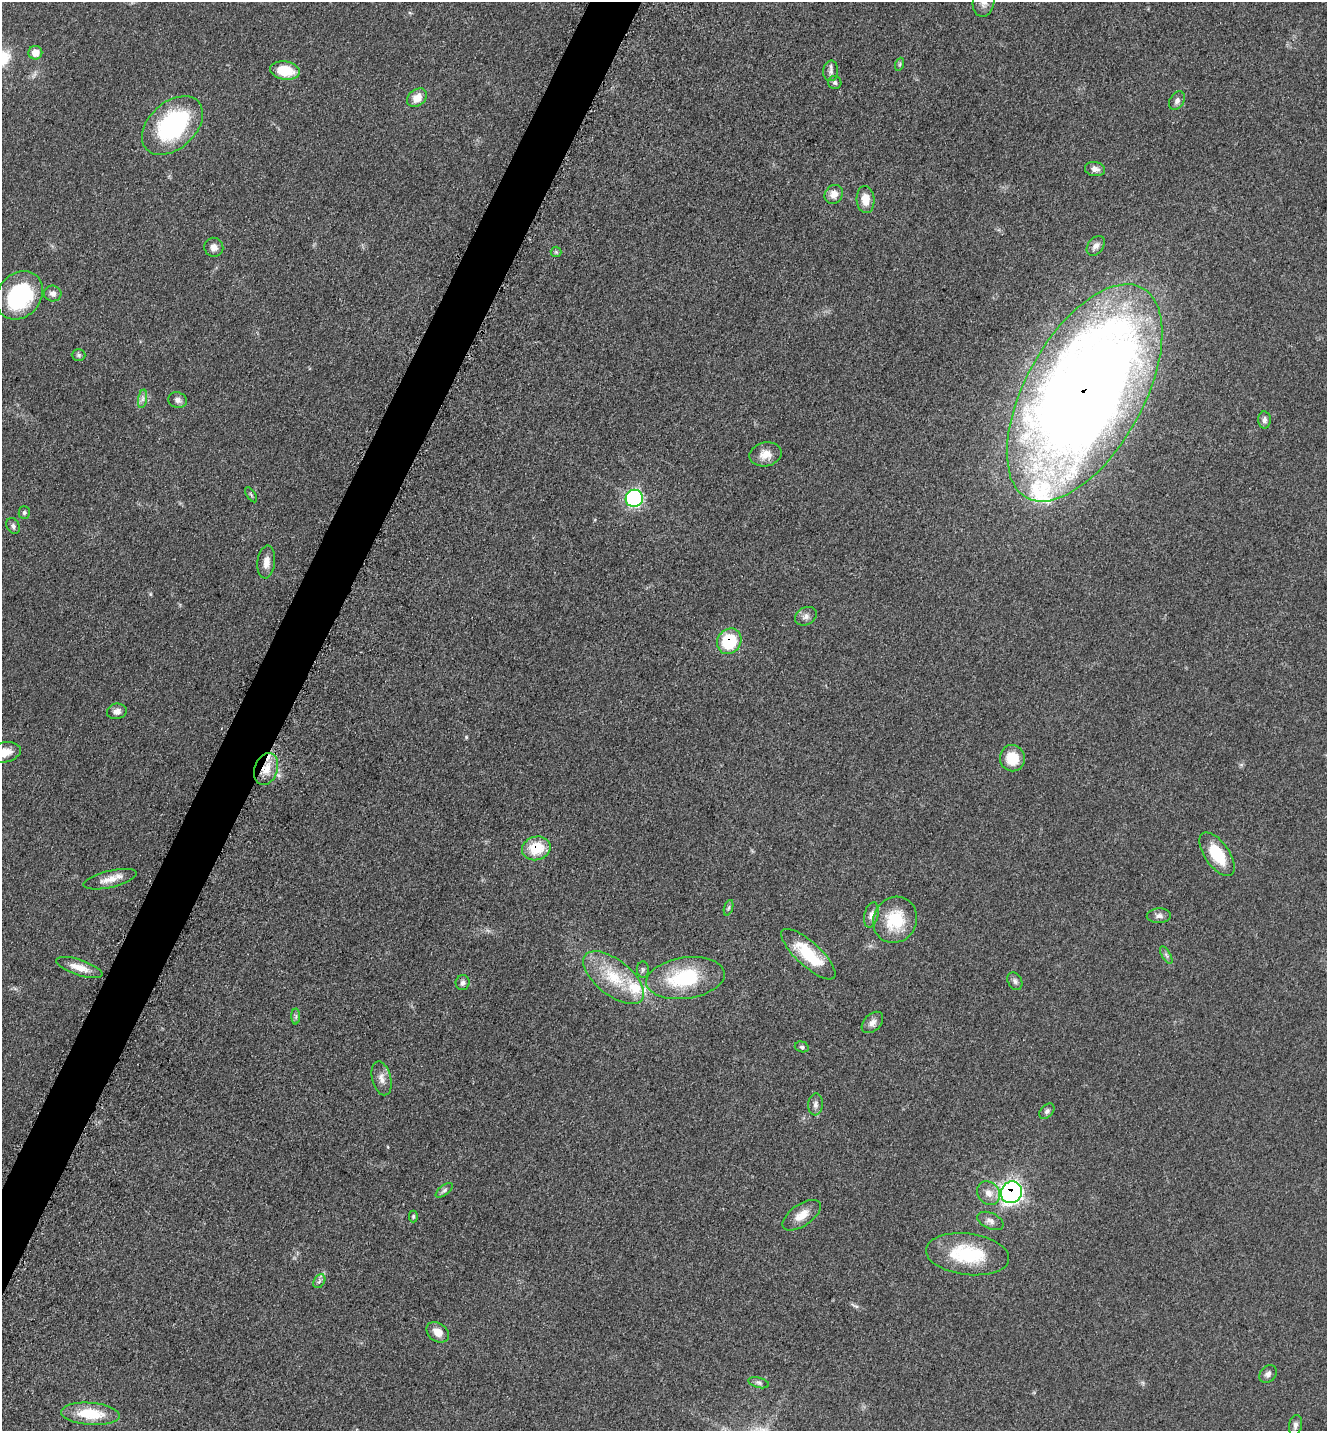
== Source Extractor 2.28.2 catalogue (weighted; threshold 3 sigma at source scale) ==
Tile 7 of 4 x 4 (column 3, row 2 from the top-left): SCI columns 2950-4274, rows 2902-4330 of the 5808 x 5777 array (HDU 1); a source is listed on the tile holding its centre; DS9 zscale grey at full resolution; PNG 1329 x 1433 px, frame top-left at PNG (2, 2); each listed source drawn as its Kron ellipse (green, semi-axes under 4 px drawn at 4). Shown black and unused: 3% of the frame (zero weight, under 3 of 5 exposures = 4% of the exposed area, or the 3 px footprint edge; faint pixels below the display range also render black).
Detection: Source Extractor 2.28.2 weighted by HDU 2 'WHT'; one run over the whole footprint, this tile lists its part. Background 0.0634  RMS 0.006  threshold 0.0271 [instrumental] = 3 sigma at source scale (4.5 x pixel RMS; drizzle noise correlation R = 1.50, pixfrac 1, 0.05/0.05 arcsec/px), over >= 5 px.
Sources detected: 71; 3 inside a brighter listed object's ellipse — not listed separately; the other 68 listed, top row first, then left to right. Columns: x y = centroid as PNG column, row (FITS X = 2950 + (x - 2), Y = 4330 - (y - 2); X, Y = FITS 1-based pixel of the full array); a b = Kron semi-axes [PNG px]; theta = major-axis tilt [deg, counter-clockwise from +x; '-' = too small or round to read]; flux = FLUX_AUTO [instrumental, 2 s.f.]
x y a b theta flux
984 2 15 11 81 4.7
35 53 7 6 - 7.2
900 64 6 4 71 0.88
285 70 15 9 -9 18
831 71 10 7 86 2.5
835 83 6 6 - 1.3
417 98 11 8 38 7.3
1177 101 10 7 58 2.3
172 125 35 23 43 82
1095 169 10 7 -7 3.1
834 194 10 8 52 5.4
865 200 14 9 -87 8.1
1096 246 11 7 53 2.7
214 247 9 9 - 3.8
556 252 5 5 - 0.91
53 294 8 8 - 2.8
19 295 26 21 49 59
79 355 7 6 - 1.2
1085 393 120 59 61 1100
143 399 9 4 81 1.9
178 400 9 7 -16 2.8
1264 420 8 6 -88 2.3
766 454 16 12 12 7.3
251 495 8 3 -56 0.85
634 498 9 8 - 88
24 512 6 5 - 1.1
13 526 8 6 -61 1.8
266 562 16 8 83 5
806 616 11 8 29 3.1
729 641 13 11 55 29
117 711 10 7 9 3.4
4 752 16 10 10 8.1
1012 758 13 12 - 14
266 769 16 11 71 9.8
536 848 14 12 12 18
1217 854 25 12 -55 22
110 879 27 8 13 7.3
729 908 8 3 71 1.1
871 915 13 7 77 3.1
1159 916 12 7 2 2.8
895 920 23 21 61 26
808 954 35 12 -42 27
1166 955 10 4 -60 1.4
79 967 24 7 -18 7.7
643 970 8 6 87 1.3
614 978 36 17 -39 25
685 978 39 20 8 45
1015 981 9 7 -61 1.9
463 983 7 7 - 1.9
296 1016 8 4 89 1.2
872 1022 13 8 44 3.4
802 1047 7 5 -15 1.2
381 1078 17 9 -76 4.5
816 1104 11 7 84 2.5
1047 1111 9 6 46 1.9
444 1190 10 5 38 1.5
1011 1192 11 10 - 190
988 1193 13 10 -50 5.6
802 1215 22 10 34 8
413 1216 6 4 88 0.84
990 1221 14 8 -24 3.2
967 1254 42 20 -7 38
319 1281 7 5 57 1.5
438 1332 12 9 -36 6
1268 1374 10 7 48 2.4
759 1383 10 5 -14 1.6
90 1414 29 11 -4 22
1295 1425 10 6 79 2.3
Overlapping masked pixels (flux is a lower limit): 5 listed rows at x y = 1085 393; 729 641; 266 769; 536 848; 1011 1192
Isophote crosses this tile's border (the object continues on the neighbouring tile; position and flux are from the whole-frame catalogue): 2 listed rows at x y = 984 2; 4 752